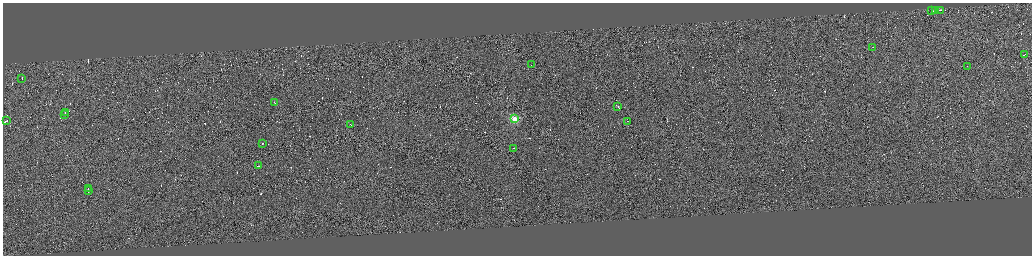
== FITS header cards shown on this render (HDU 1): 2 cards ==
NAXIS1  =                 4117
NAXIS2  =                 1013

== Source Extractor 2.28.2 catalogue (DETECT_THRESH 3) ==
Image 4117 x 1013 px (HDU 1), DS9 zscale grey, zoomed out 1/4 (1 PNG px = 4 x 4 image px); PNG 1034 x 258 px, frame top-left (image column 3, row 1010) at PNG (3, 3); each listed source drawn as its Kron ellipse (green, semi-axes under 4 px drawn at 4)
Background 0.0786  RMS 3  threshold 8.88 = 3 sigma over >= 5 px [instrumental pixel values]
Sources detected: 471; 450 cannot appear on this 1/4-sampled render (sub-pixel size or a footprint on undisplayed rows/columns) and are neither listed nor drawn; the other 21 listed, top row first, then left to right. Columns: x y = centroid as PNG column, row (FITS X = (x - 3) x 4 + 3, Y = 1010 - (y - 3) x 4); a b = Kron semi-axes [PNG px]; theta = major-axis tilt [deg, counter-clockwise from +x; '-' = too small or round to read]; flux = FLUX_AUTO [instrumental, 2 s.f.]
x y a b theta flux
932 10 2 1 - 7100
936 10 4 1 - 17000
941 10 3 1 - 23000
872 47 2 1 - 6000
1025 54 4 1 - 24000
531 64 2 1 - 5400
967 66 2 1 - 6400
22 78 2 1 - 14000
274 102 2 1 - 8000
618 106 3 1 - 21000
65 112 2 1 - 9500
64 114 3 1 - 15000
514 119 2 2 - 98000
7 121 2 1 - 8200
628 121 2 1 - 7200
351 124 2 1 - 9500
262 143 2 1 - 18000
514 148 2 1 - 12000
258 166 3 1 - 12000
88 189 3 1 - 14000
88 191 3 1 - 12000
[450 sub-pixel or undisplayed-footprint detections neither listed nor drawn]